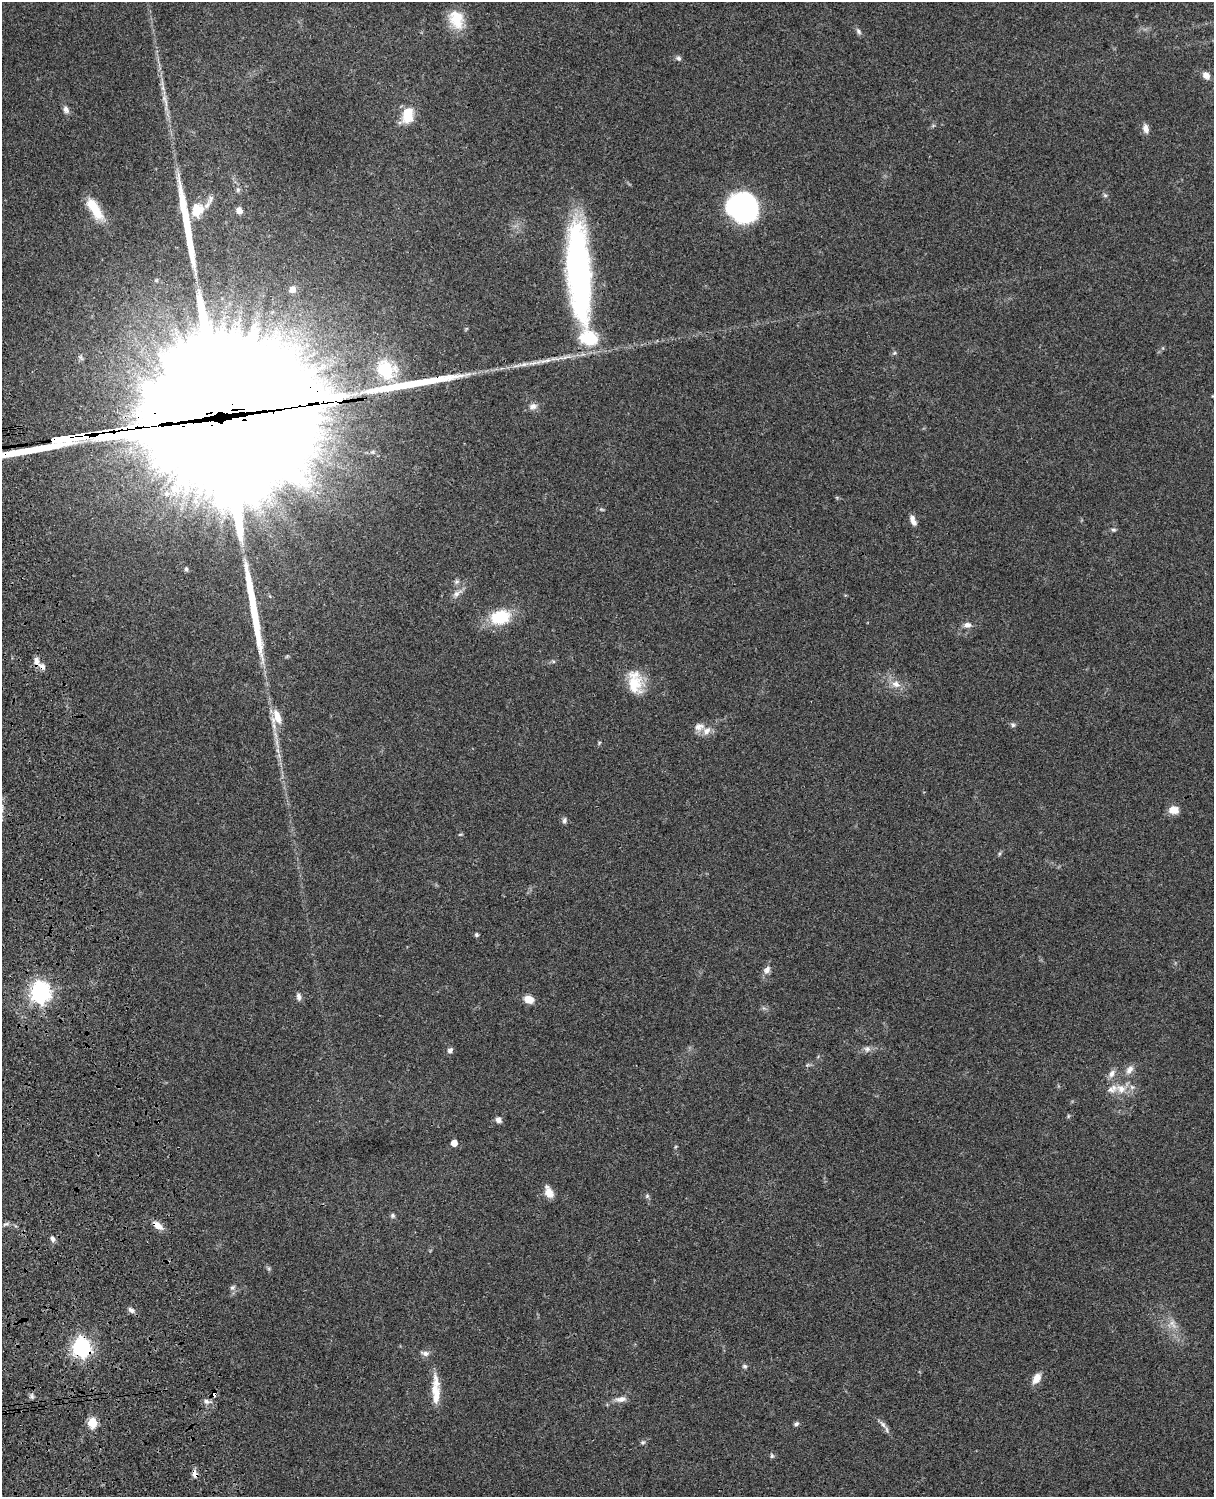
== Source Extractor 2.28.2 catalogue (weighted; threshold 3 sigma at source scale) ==
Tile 7 of 4 x 3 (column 3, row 2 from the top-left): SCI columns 2543-3754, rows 1772-3266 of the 5083 x 4925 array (HDU 1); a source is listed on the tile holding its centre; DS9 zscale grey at full resolution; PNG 1216 x 1499 px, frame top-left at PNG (2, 2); no overlay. Shown black and unused: <1% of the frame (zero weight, under 3 of 4 exposures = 6% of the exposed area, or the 3 px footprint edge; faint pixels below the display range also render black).
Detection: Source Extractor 2.28.2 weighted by HDU 2 'WHT'; one run over the whole footprint, this tile lists its part. Background 0.0782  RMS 0.0059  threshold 0.0266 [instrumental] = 3 sigma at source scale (4.5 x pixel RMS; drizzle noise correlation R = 1.50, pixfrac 1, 0.05/0.05 arcsec/px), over >= 5 px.
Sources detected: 90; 1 inside a brighter object's white glare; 6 long thin detections or spike segments (spike, bleed or trail) — not listed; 7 inside a brighter listed object's ellipse — not listed separately; the other 76 listed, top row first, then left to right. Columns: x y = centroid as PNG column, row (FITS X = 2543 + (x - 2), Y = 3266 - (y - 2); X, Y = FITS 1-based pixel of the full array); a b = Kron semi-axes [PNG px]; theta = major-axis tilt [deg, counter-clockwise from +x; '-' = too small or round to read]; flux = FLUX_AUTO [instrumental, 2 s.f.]
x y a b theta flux
456 19 25 18 -69 16
858 31 10 6 -59 1.6
679 58 7 6 - 1.6
1206 75 10 7 -50 3.7
163 88 7 4 -71 1.4
66 109 10 7 -67 2.4
408 115 21 14 81 12
1146 129 12 8 -75 3.2
238 190 7 6 - 1.3
1105 195 6 5 - 1
743 207 29 26 -32 98
95 209 31 11 -58 15
197 210 19 16 66 13
239 210 7 6 - 3.9
579 273 96 22 -86 200
292 289 6 6 - 5.2
894 353 6 4 43 0.84
386 369 26 21 -39 29
533 406 11 8 11 3.1
221 423 89 52 3 37000
913 522 9 7 -50 2.5
1113 530 7 5 -2 1.1
186 569 6 5 - 0.88
457 582 7 7 - 1.5
457 593 16 7 36 3.4
500 617 22 16 13 24
967 625 9 7 0 2.9
36 661 12 7 -80 3.6
634 684 26 22 -88 17
896 684 12 9 -25 4.8
277 717 21 13 -79 9.3
1013 725 7 5 -27 1.2
706 731 13 10 36 4.8
599 743 5 4 - 0.67
1174 810 11 9 -2 6
564 820 8 6 74 1.6
460 834 6 4 2 0.61
999 854 6 4 71 0.81
476 935 5 5 - 0.99
767 970 11 8 55 3.1
40 992 8 7 - 360
298 996 9 5 -79 2.1
529 999 10 8 -19 6.2
867 1049 9 8 - 2.4
450 1050 8 6 52 1.8
807 1065 6 5 - 0.94
1129 1070 13 8 54 3.6
1112 1074 12 7 60 3.1
1121 1089 17 12 -3 8.8
1068 1116 6 3 72 0.73
498 1120 7 6 - 2.5
454 1143 5 5 - 8.1
549 1192 14 8 -66 6.1
647 1196 6 6 - 1
392 1215 6 6 - 1.2
5 1224 10 3 22 1.3
158 1225 13 7 -37 5.3
52 1239 8 6 -71 1.8
232 1287 7 6 - 1.4
131 1310 10 6 -33 2.2
1173 1324 15 7 -54 4.4
81 1347 7 7 - 270
425 1353 12 6 -12 2.4
745 1366 7 6 - 1.2
1037 1378 14 8 58 5.4
214 1394 4 4 - 5.2
436 1394 41 10 -86 12
32 1396 7 5 -69 1.4
621 1399 17 7 7 3.7
206 1401 8 7 - 2.2
92 1423 5 5 - 29
796 1424 6 5 - 1.5
883 1424 12 6 -52 2.6
643 1442 7 5 0 1.1
772 1456 7 5 -77 1.1
195 1474 11 6 -75 2.9
Overlapping masked pixels (flux is a lower limit): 6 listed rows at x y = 221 423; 36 661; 158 1225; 81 1347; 214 1394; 195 1474